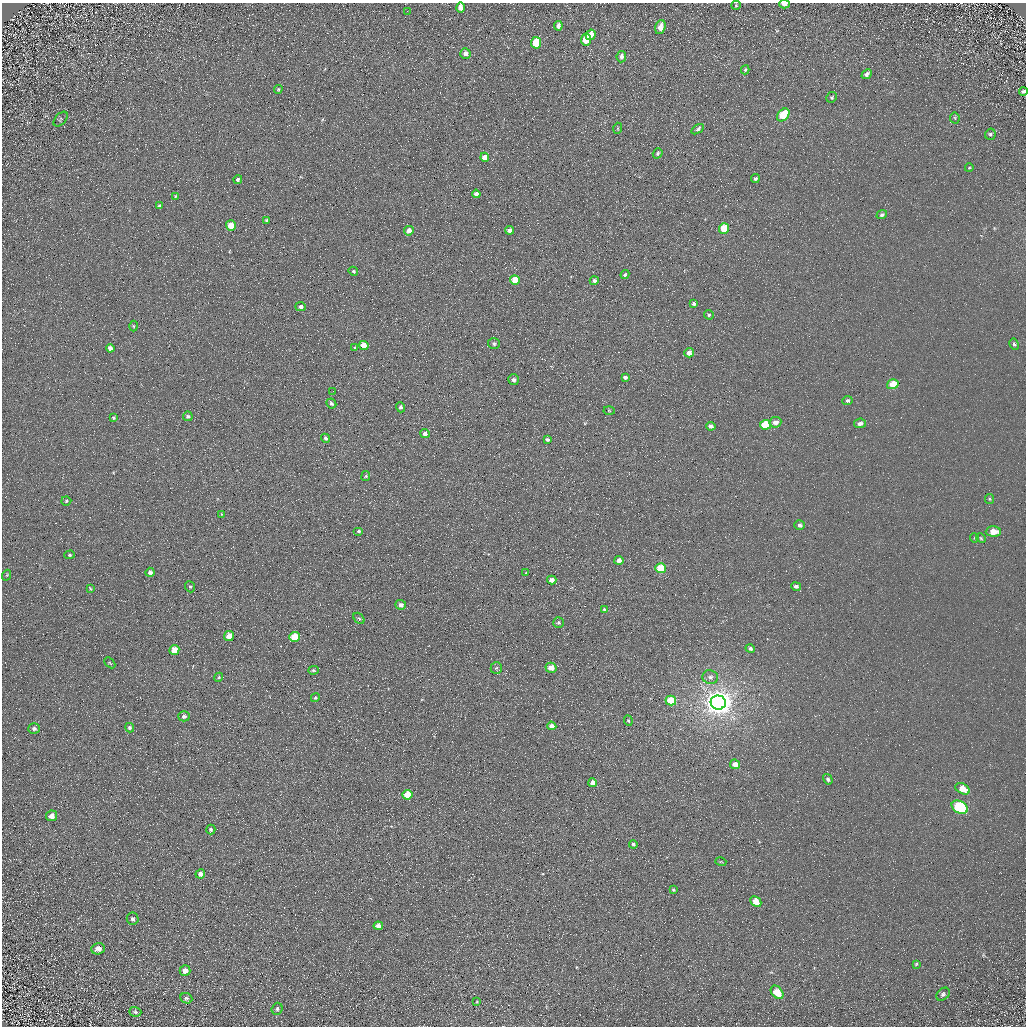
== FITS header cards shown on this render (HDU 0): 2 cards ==
NAXIS1  =                 1024 / Required FITS header
NAXIS2  =                 1024 / Required FITS header

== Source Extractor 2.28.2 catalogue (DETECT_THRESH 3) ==
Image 1024 x 1024 px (HDU 0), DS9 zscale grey, 1 PNG px = 1 image px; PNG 1028 x 1028 px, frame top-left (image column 1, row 1024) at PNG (2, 3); each listed source drawn as its Kron ellipse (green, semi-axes under 4 px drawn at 4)
Background 5.67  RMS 7.8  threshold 23.4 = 3 sigma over >= 5 px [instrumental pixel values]
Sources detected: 132; all 132 listed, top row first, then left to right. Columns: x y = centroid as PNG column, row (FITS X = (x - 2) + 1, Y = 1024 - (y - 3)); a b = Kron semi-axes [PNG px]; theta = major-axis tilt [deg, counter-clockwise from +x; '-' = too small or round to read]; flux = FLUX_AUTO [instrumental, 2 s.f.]
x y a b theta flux
784 4 5 4 - 2600
736 5 5 4 - 620
461 8 5 4 - 3300
407 11 2 2 - 560
558 26 5 4 - 1900
660 27 7 5 72 5300
591 35 5 5 - 3500
586 40 6 5 - 15000
536 43 6 5 - 20000
465 54 5 5 - 2100
621 57 6 5 - 2100
745 70 5 3 - 690
867 74 5 4 - 1900
278 89 4 3 - 650
1023 91 4 3 - 1000
832 97 5 5 - 820
783 115 7 5 48 16000
955 118 5 5 - 720
61 119 9 5 48 900
618 128 5 3 - 590
698 129 7 3 33 1600
990 134 6 5 - 1000
658 153 5 4 - 880
485 157 4 4 - 4800
969 168 4 3 - 420
755 179 4 4 - 1100
238 180 4 4 - 1100
476 194 4 4 - 2700
176 196 4 2 - 460
159 206 4 4 - 1000
882 215 5 4 - 1300
266 220 3 3 - 850
231 225 5 5 - 11000
724 229 5 5 - 17000
510 230 4 4 - 2900
409 231 5 5 - 4000
353 271 5 4 - 760
625 275 4 4 - 910
515 280 5 4 - 11000
594 281 4 4 - 1800
694 304 4 4 - 1200
300 307 5 4 - 1800
709 315 5 4 - 830
133 326 5 3 - 490
494 344 6 5 - 1100
1014 344 6 4 -62 1000
364 345 5 4 - 7600
355 347 4 4 - 640
110 348 4 4 - 1900
689 353 4 4 - 3600
625 377 4 3 - 1200
513 380 5 5 - 1600
893 384 6 4 17 10000
333 391 2 2 - 400
847 400 5 4 - 1300
331 404 5 4 - 1100
401 407 5 4 - 1300
609 411 5 3 - 430
188 416 5 5 - 1200
113 418 4 3 - 640
775 422 6 5 - 3300
860 423 6 5 - 2100
766 425 5 5 - 21000
711 426 5 4 - 1600
425 434 5 4 - 1600
326 438 5 4 - 1200
547 440 4 3 - 1100
366 476 5 4 - 610
990 499 5 4 - 610
66 501 5 4 - 740
222 514 4 3 - 450
799 525 5 5 - 1500
359 531 5 4 - 810
993 532 7 5 1 6500
974 538 5 3 - 430
981 538 5 4 - 670
70 555 5 4 - 720
619 560 4 4 - 2200
661 568 5 5 - 18000
150 572 4 4 - 1600
526 573 4 4 - 390
7 575 5 3 - 460
552 580 4 4 - 2700
796 586 5 4 - 1500
190 587 6 5 - 910
90 588 3 2 - 410
401 605 5 4 - 2500
604 609 4 3 - 500
359 618 6 4 -47 830
558 623 5 5 - 870
229 636 5 5 - 5400
295 637 5 5 - 15000
750 648 5 4 - 1400
174 650 5 4 - 7600
110 663 6 3 -44 510
496 668 6 5 - 880
551 668 5 5 - 5700
313 670 5 4 - 750
219 677 4 3 - 490
710 677 8 7 - 2000
315 698 5 4 - 840
671 701 5 5 - 12000
718 703 7 7 - 780000
184 716 5 5 - 1500
628 721 5 4 - 680
552 726 4 4 - 3600
34 728 5 5 - 1300
129 728 5 4 - 1200
735 764 5 4 - 3600
828 779 5 4 - 1300
593 783 4 4 - 4600
963 789 8 5 -28 7300
407 795 5 5 - 13000
960 807 9 6 -28 59000
52 816 5 5 - 3400
211 829 5 4 - 1000
633 844 4 4 - 940
721 862 5 3 - 540
200 874 5 4 - 2200
673 890 4 3 - 710
756 901 6 4 -45 7100
133 919 6 6 - 1200
378 926 4 4 - 2300
98 949 7 5 17 3600
916 964 4 3 - 570
185 971 5 5 - 3600
777 992 7 5 -49 12000
943 994 7 5 43 1300
186 998 6 5 - 1100
477 1002 3 2 - 420
277 1009 6 5 - 1200
135 1012 6 5 - 970
At the frame edge (FLAGS 8, measured only in part): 2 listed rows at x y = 784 4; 1023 91